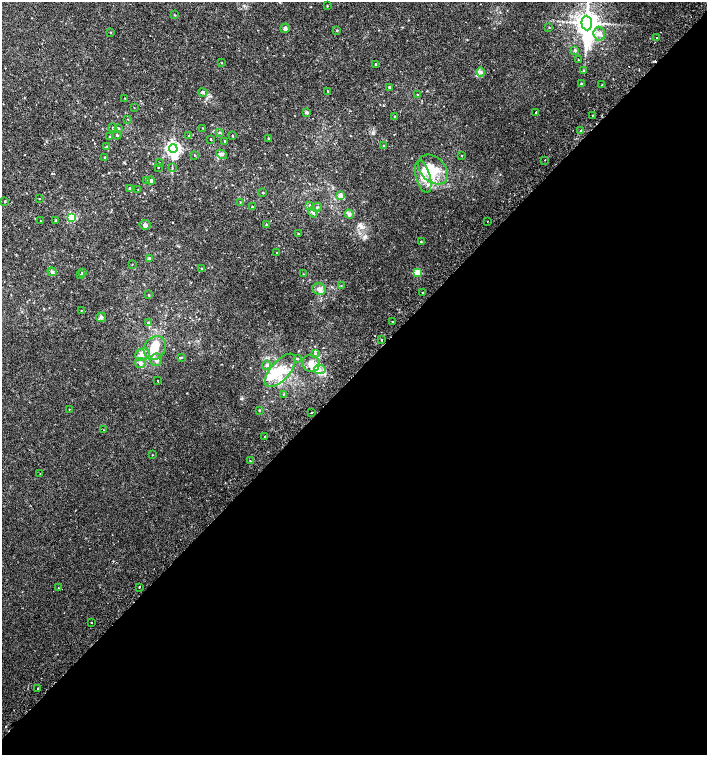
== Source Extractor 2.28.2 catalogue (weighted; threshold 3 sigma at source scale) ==
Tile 15 of 4 x 4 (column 3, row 4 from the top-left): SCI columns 2999-4407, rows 37-1542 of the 6060 x 6084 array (HDU 1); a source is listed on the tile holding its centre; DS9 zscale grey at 2 x 2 block average (1 PNG px = mean of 2 x 2 image px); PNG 709 x 757 px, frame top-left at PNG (2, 2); each listed source drawn as its Kron ellipse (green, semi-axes under 4 px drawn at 4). Shown black and unused: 50% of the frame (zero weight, under 2 of 3 exposures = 2% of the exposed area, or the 3 px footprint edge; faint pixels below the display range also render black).
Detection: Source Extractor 2.28.2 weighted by HDU 2 'WHT'; one run over the whole footprint, this tile lists its part. Background 0.00538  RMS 0.0026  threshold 0.0118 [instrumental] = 3 sigma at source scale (4.5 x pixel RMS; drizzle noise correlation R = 1.50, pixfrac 1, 0.0396/0.0396 arcsec/px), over >= 5 px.
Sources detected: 129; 2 inside a brighter object's white glare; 3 cosmic-ray / hot-pixel residue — neither listed nor drawn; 6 inside a brighter listed object's ellipse — not listed separately; the other 118 listed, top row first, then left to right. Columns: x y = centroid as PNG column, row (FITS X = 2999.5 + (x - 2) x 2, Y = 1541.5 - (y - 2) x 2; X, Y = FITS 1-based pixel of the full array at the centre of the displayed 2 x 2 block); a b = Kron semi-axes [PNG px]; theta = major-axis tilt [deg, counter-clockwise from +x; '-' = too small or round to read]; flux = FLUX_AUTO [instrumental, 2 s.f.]
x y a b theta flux
327 6 3 2 - 0.3
175 15 3 2 - 0.35
587 23 7 5 -86 740
549 27 2 2 - 0.28
285 28 5 4 - 1.4
337 30 3 2 - 0.37
111 33 2 2 - 0.26
599 34 7 6 - 2.8
657 38 2 2 - 4.4
575 50 3 3 - 1.3
578 60 2 2 - 0.29
222 63 2 2 - 0.37
376 64 2 2 - 0.61
583 70 3 3 - 0.64
480 72 4 2 - 0.84
581 84 3 3 - 0.91
602 85 2 2 - 0.46
389 87 2 2 - 0.8
328 91 3 3 - 0.55
203 92 4 3 - 0.92
417 94 2 2 - 0.26
125 98 2 2 - 0.26
134 108 2 2 - 0.2
306 112 4 3 - 1.1
536 112 2 2 - 1.8
592 115 2 2 - 0.29
395 117 2 2 - 0.48
128 119 2 2 - 0.3
113 128 2 2 - 0.49
119 128 3 2 - 0.46
203 128 2 2 - 0.27
581 131 2 2 - 14
220 133 3 3 - 0.58
117 135 4 2 - 0.58
189 135 2 2 - 0.7
232 135 2 2 - 0.47
110 137 3 2 - 0.32
268 138 2 2 - 0.37
211 139 2 2 - 5.4
225 141 2 2 - 0.5
383 145 3 2 - 0.29
106 146 3 2 - 0.35
173 149 4 4 - 200
222 154 6 2 -34 0.74
195 155 3 2 - 0.27
462 156 2 2 - 0.26
105 157 2 2 - 0.62
545 160 2 2 - 0.26
160 163 2 2 - 0.25
158 167 2 2 - 0.31
172 167 3 2 - 0.35
433 170 17 12 -44 13
423 177 16 7 -74 6.6
147 180 3 2 - 0.37
151 181 4 4 - 1.3
130 188 3 2 - 0.71
138 190 3 2 - 0.26
263 193 2 2 - 0.6
340 196 3 2 - 7.3
39 199 2 2 - 0.26
5 201 3 2 - 0.44
240 202 3 2 - 0.25
310 205 4 3 - 0.78
252 207 2 2 - 0.39
317 207 5 3 - 0.97
313 212 5 3 - 1.5
349 214 5 3 - 1.1
71 217 3 3 - 41
55 220 2 2 - 0.29
41 221 3 2 - 0.21
487 221 2 2 - 0.32
266 224 2 2 - 0.41
145 225 6 4 -8 1.4
298 234 2 2 - 0.29
421 242 2 2 - 1
277 253 2 2 - 0.22
150 259 4 3 - 0.75
132 264 2 2 - 0.23
202 268 2 2 - 0.3
52 272 5 3 - 0.97
83 273 3 2 - 1.5
417 273 3 3 - 20
303 274 3 2 - 0.23
81 275 2 2 - 0.45
341 286 3 2 - 0.26
319 289 7 6 - 2.5
422 292 2 2 - 0.53
149 295 2 2 - 0.43
81 311 2 2 - 0.24
101 317 5 4 - 1.2
148 322 4 3 - 0.55
392 322 2 2 - 1.1
381 340 2 2 - 1.9
155 348 12 10 54 11
315 353 3 3 - 0.62
142 354 7 6 - 2.8
181 357 3 3 - 0.53
297 359 3 3 - 0.54
156 360 6 6 - 2.2
140 363 5 5 - 1.5
311 363 9 8 - 4.8
266 365 4 3 - 0.87
280 370 20 9 49 12
320 370 6 4 -9 2.5
158 381 2 2 - 0.31
284 394 3 2 - 0.4
69 409 2 2 - 0.21
259 410 2 2 - 0.42
311 413 2 2 - 1
104 430 2 2 - 0.21
265 436 2 2 - 0.28
152 455 2 2 - 0.26
250 461 3 2 - 0.41
40 474 2 2 - 0.22
139 587 2 2 - 0.92
58 588 2 2 - 0.6
91 622 2 2 - 1.3
38 688 2 2 - 1.8
Diffuse or blended objects may show on this block-average render without a row.